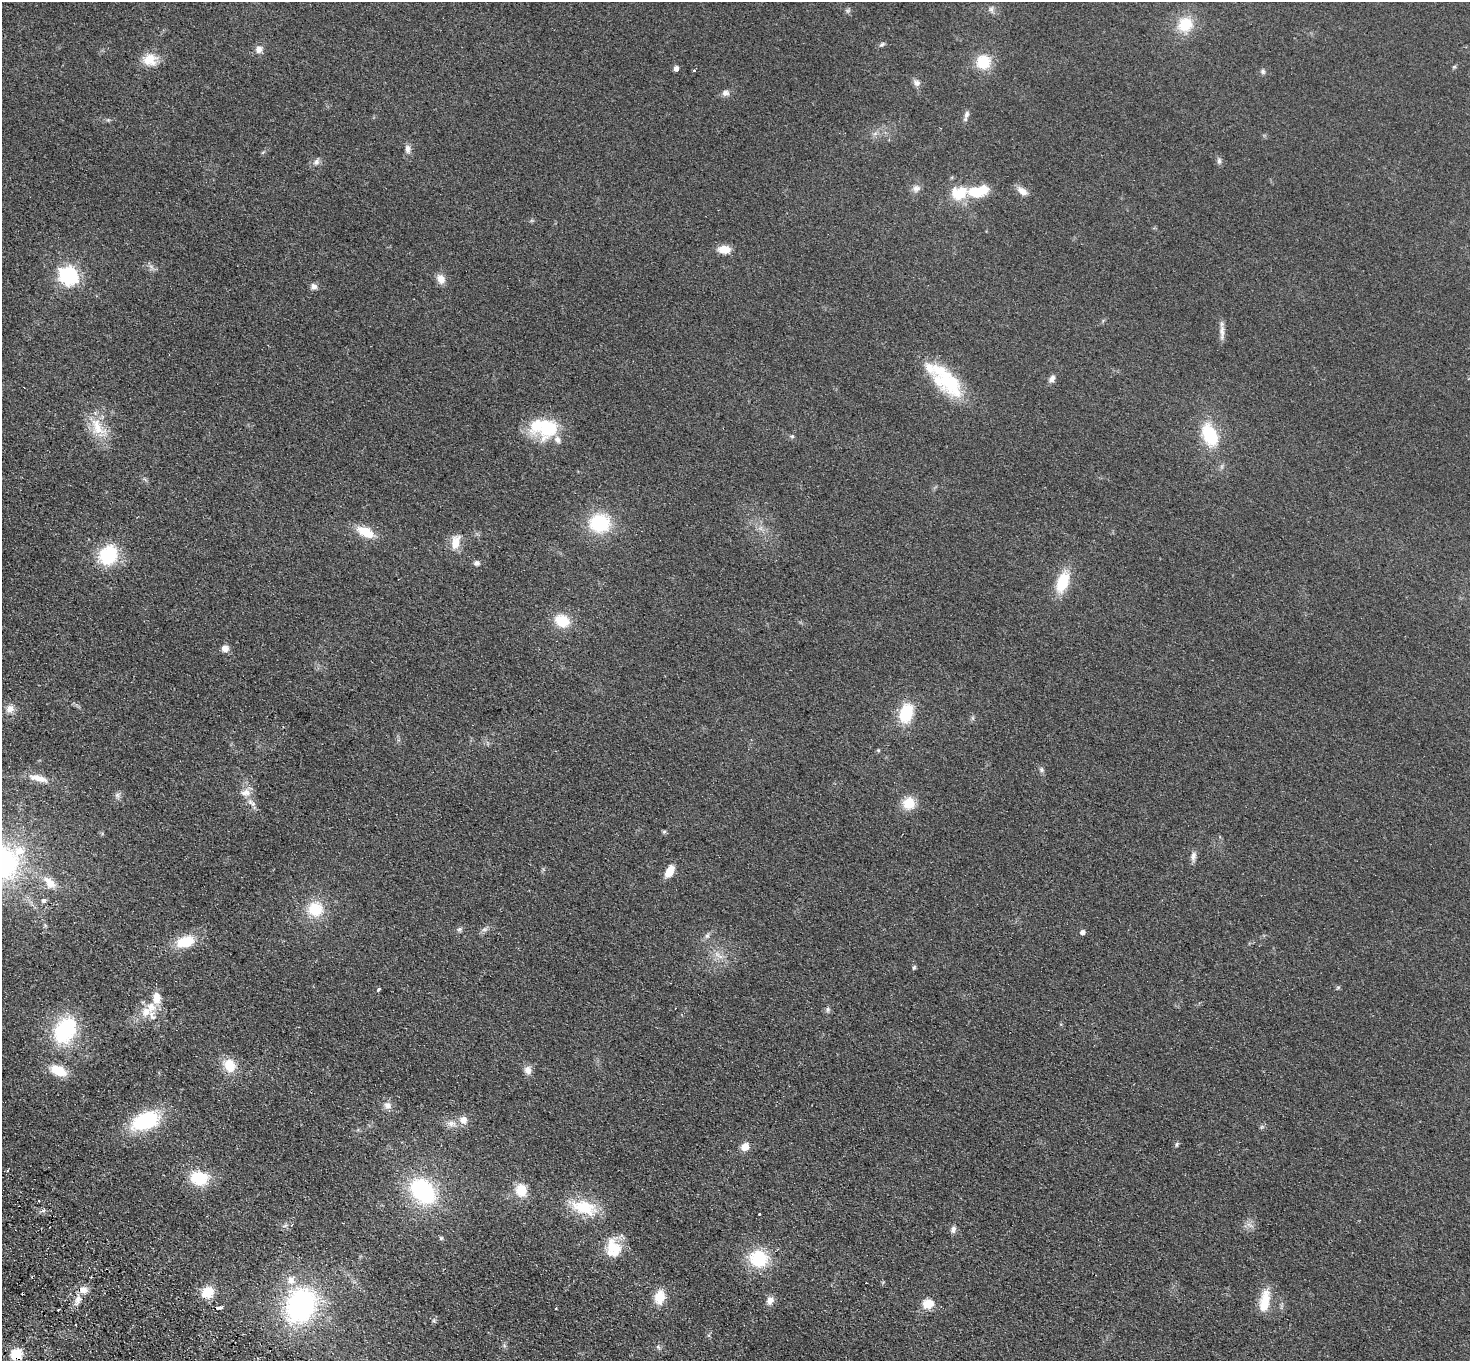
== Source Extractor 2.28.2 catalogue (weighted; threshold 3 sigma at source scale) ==
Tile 7 of 4 x 4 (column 3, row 2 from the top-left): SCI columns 2972-4439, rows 2921-4279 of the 5942 x 5980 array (HDU 1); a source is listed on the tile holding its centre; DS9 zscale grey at full resolution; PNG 1472 x 1363 px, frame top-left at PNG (2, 2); no overlay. Shown black and unused: <1% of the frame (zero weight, under 2 of 3 exposures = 3% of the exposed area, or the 3 px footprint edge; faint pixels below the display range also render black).
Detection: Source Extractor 2.28.2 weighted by HDU 2 'WHT'; one run over the whole footprint, this tile lists its part. Background 0.0876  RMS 0.0099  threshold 0.0445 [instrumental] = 3 sigma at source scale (4.5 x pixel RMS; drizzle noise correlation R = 1.50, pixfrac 1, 0.05/0.05 arcsec/px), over >= 5 px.
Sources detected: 116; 5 cosmic-ray / hot-pixel residue — not listed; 9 inside a brighter listed object's ellipse — not listed separately; the other 102 listed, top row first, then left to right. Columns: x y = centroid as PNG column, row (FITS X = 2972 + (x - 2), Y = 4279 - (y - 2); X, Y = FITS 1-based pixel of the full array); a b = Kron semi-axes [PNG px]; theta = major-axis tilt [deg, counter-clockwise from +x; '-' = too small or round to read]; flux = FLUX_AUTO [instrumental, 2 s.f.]
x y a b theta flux
991 9 9 6 88 3.1
848 10 7 4 19 1.7
1185 24 18 16 35 28
882 44 8 5 18 1.9
259 49 10 9 - 5.5
150 60 19 17 9 16
983 62 17 16 - 26
1454 67 6 4 19 1.1
676 69 5 5 - 3.8
694 70 3 3 - 4
1263 72 7 6 - 2.2
916 83 10 8 -24 4.1
725 93 10 8 8 4.2
967 114 11 6 68 3.5
408 149 11 6 -83 4.5
1219 161 9 6 90 2.6
317 162 11 6 64 3.5
916 188 10 10 - 4.8
978 191 29 14 12 30
1022 191 15 8 -37 7.2
724 249 13 8 -1 14
68 275 8 8 - 300
441 279 11 9 -64 8.5
314 286 9 8 - 3.8
1222 332 21 6 -90 6.2
947 379 53 20 -52 61
1052 379 10 7 55 4.1
97 427 29 15 -64 25
548 427 31 28 38 46
1210 435 22 14 -68 49
792 436 5 5 - 1.5
600 523 21 18 -2 57
365 532 19 10 -26 23
455 542 17 10 77 14
108 555 19 17 52 57
476 563 7 6 - 3.2
1063 582 23 12 72 32
562 621 16 13 -23 24
225 648 9 8 - 5.5
10 709 11 10 - 7.2
906 713 21 14 76 37
973 718 7 4 -71 1.5
878 750 5 4 - 1
1041 770 7 6 - 2.3
38 778 26 9 -14 12
246 793 15 10 7 8.2
117 795 9 6 -75 3.1
251 803 15 7 -40 5.3
909 803 14 13 - 19
664 832 5 5 - 1.4
19 851 16 13 18 18
1193 856 14 7 85 4.4
669 871 13 7 62 15
50 882 24 12 -45 15
43 901 7 6 - 2.6
315 909 18 17 - 30
460 929 8 5 16 2.2
484 929 8 6 1 2.9
1082 932 6 5 - 3
707 936 6 5 - 2.2
185 942 25 14 14 26
720 956 7 4 -19 3.3
914 967 5 4 - 1.7
1338 987 6 4 19 1.2
378 989 4 3 - 2.9
151 1006 15 13 -51 12
828 1009 8 5 86 2
65 1030 29 22 59 78
229 1065 17 13 -69 19
58 1070 20 11 -24 20
528 1070 11 9 -82 6.3
387 1105 11 10 - 5.8
463 1120 10 10 - 7.9
145 1121 26 15 22 77
451 1123 15 7 -13 7
1262 1127 6 5 - 1.7
1177 1144 7 4 61 1.6
745 1147 9 8 - 9.2
7 1170 4 3 - 1
199 1178 25 18 -5 31
521 1190 14 11 -74 19
423 1191 28 20 -47 110
584 1207 28 15 -14 42
43 1211 6 4 21 1.9
759 1214 3 3 - 1.9
1249 1225 11 3 -35 2.1
953 1229 10 6 82 3.6
441 1238 6 5 - 1.5
613 1248 26 19 -77 26
759 1258 18 16 -14 49
866 1282 3 2 - 0.71
83 1290 12 9 -5 8.5
208 1292 12 10 33 24
660 1297 15 10 78 19
78 1300 14 7 74 7.1
770 1300 9 8 - 6.3
1265 1300 27 13 78 22
928 1304 14 10 7 14
301 1305 35 28 63 170
221 1307 4 3 - 3.7
658 1347 7 4 -54 1.7
16 1354 6 5 - 79
Overlapping masked pixels (flux is a lower limit): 1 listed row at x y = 16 1354